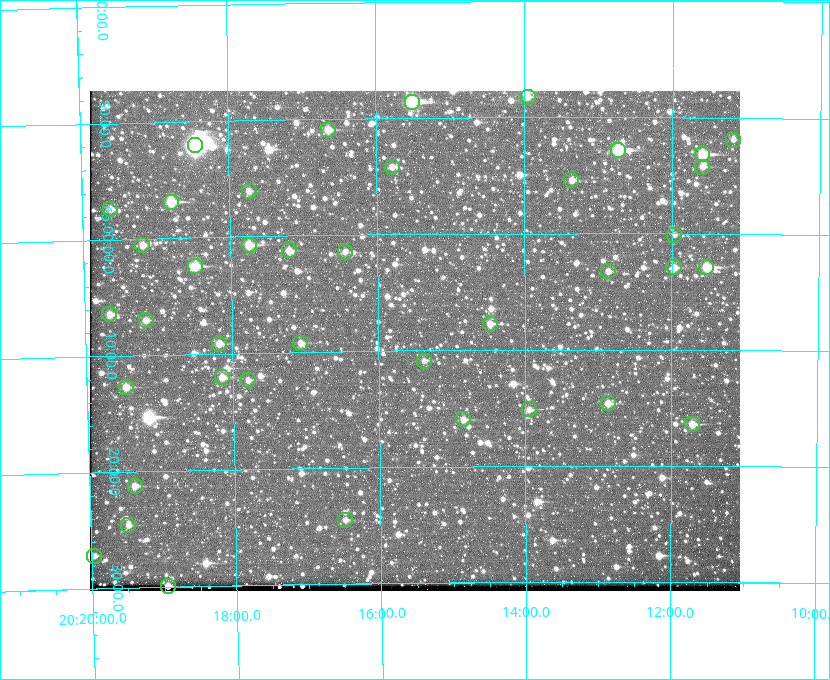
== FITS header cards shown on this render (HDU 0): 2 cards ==
NAXIS1  =                  650 / Width of table row in bytes
NAXIS2  =                  500 / Number of rows in table

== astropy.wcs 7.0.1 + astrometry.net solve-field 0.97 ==
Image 650 x 500 px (HDU 0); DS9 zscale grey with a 90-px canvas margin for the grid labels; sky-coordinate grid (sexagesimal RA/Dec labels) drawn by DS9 from the SOLVED WCS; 40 Tycho-2 reference stars matched to detected sources circled (green)
Header WCS: none
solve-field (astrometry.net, Tycho-2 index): SOLVED blind (the file carries no WCS)
Solved WCS: RA---TAN-SIP/DEC--TAN-SIP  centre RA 20:15:30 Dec +65:09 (303.88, +65.15 deg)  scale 5.17 arcsec/px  FOV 56.0' x 43.0'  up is -179 deg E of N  parity flipped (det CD > 0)
(file carries no celestial WCS; the grid is the blind solution)
Tycho-2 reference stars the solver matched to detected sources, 40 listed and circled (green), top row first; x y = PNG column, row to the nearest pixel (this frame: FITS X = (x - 90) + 1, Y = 500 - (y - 91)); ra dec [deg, ICRS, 3 dp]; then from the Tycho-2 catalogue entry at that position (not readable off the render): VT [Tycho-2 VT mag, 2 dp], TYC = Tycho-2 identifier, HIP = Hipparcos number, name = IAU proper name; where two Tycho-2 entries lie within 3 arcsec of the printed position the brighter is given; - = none
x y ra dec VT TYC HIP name
528 97 303.488 +64.804 11.29 4240-68-1 - -
412 102 303.878 +64.810 8.93 4240-794-1 - -
328 130 304.164 +64.849 10.65 4240-315-1 - -
733 140 302.794 +64.865 12.51 4240-904-1 - -
195 145 304.612 +64.868 7.89 4241-1703-1 100101 -
618 150 303.184 +64.880 9.02 4240-488-1 - -
702 154 302.897 +64.886 9.40 4240-717-1 - -
392 167 303.948 +64.903 11.68 4240-549-1 - -
702 167 302.899 +64.904 11.91 4240-435-1 - -
571 180 303.341 +64.923 11.58 4240-148-1 - -
249 191 304.434 +64.934 11.97 4241-1827-1 - -
171 202 304.698 +64.948 10.27 4241-1684-1 - -
110 209 304.904 +64.956 11.57 4241-1578-1 - -
674 235 302.992 +65.001 11.85 4240-479-1 - -
142 245 304.798 +65.009 11.15 4241-1628-1 - -
249 245 304.437 +65.012 10.41 4241-1775-1 - -
289 250 304.302 +65.021 11.64 4241-1611-1 - -
345 252 304.112 +65.024 12.29 4240-364-1 - -
195 266 304.620 +65.041 10.25 4241-1573-1 - -
674 267 302.992 +65.048 11.44 4240-88-1 - -
706 267 302.882 +65.048 10.25 4240-98-1 - -
608 271 303.217 +65.054 11.98 4240-166-1 - -
109 314 304.916 +65.107 11.17 4241-1518-1 - -
146 320 304.793 +65.117 11.79 4241-1700-1 - -
490 324 303.620 +65.129 11.18 4240-34-1 - -
300 343 304.266 +65.154 11.64 4240-724-1 - -
219 344 304.544 +65.153 12.05 4241-1582-1 - -
424 361 303.846 +65.181 11.99 4240-1077-1 - -
222 377 304.537 +65.201 11.44 4241-1860-1 - -
248 380 304.448 +65.206 12.12 4241-1643-1 - -
126 387 304.866 +65.212 12.00 4241-1293-1 - -
608 403 303.217 +65.244 11.17 4240-236-1 - -
529 409 303.488 +65.252 12.13 4240-1343-1 - -
463 419 303.713 +65.266 11.45 4240-564-1 - -
692 424 302.928 +65.273 10.74 4240-760-1 - -
135 486 304.845 +65.354 11.82 4241-1491-1 - -
345 520 304.121 +65.408 11.90 4240-305-1 - -
128 525 304.869 +65.410 11.95 4241-1394-1 - -
94 556 304.989 +65.453 12.36 4241-1256-1 - -
168 586 304.739 +65.499 10.16 4241-1715-1 - -